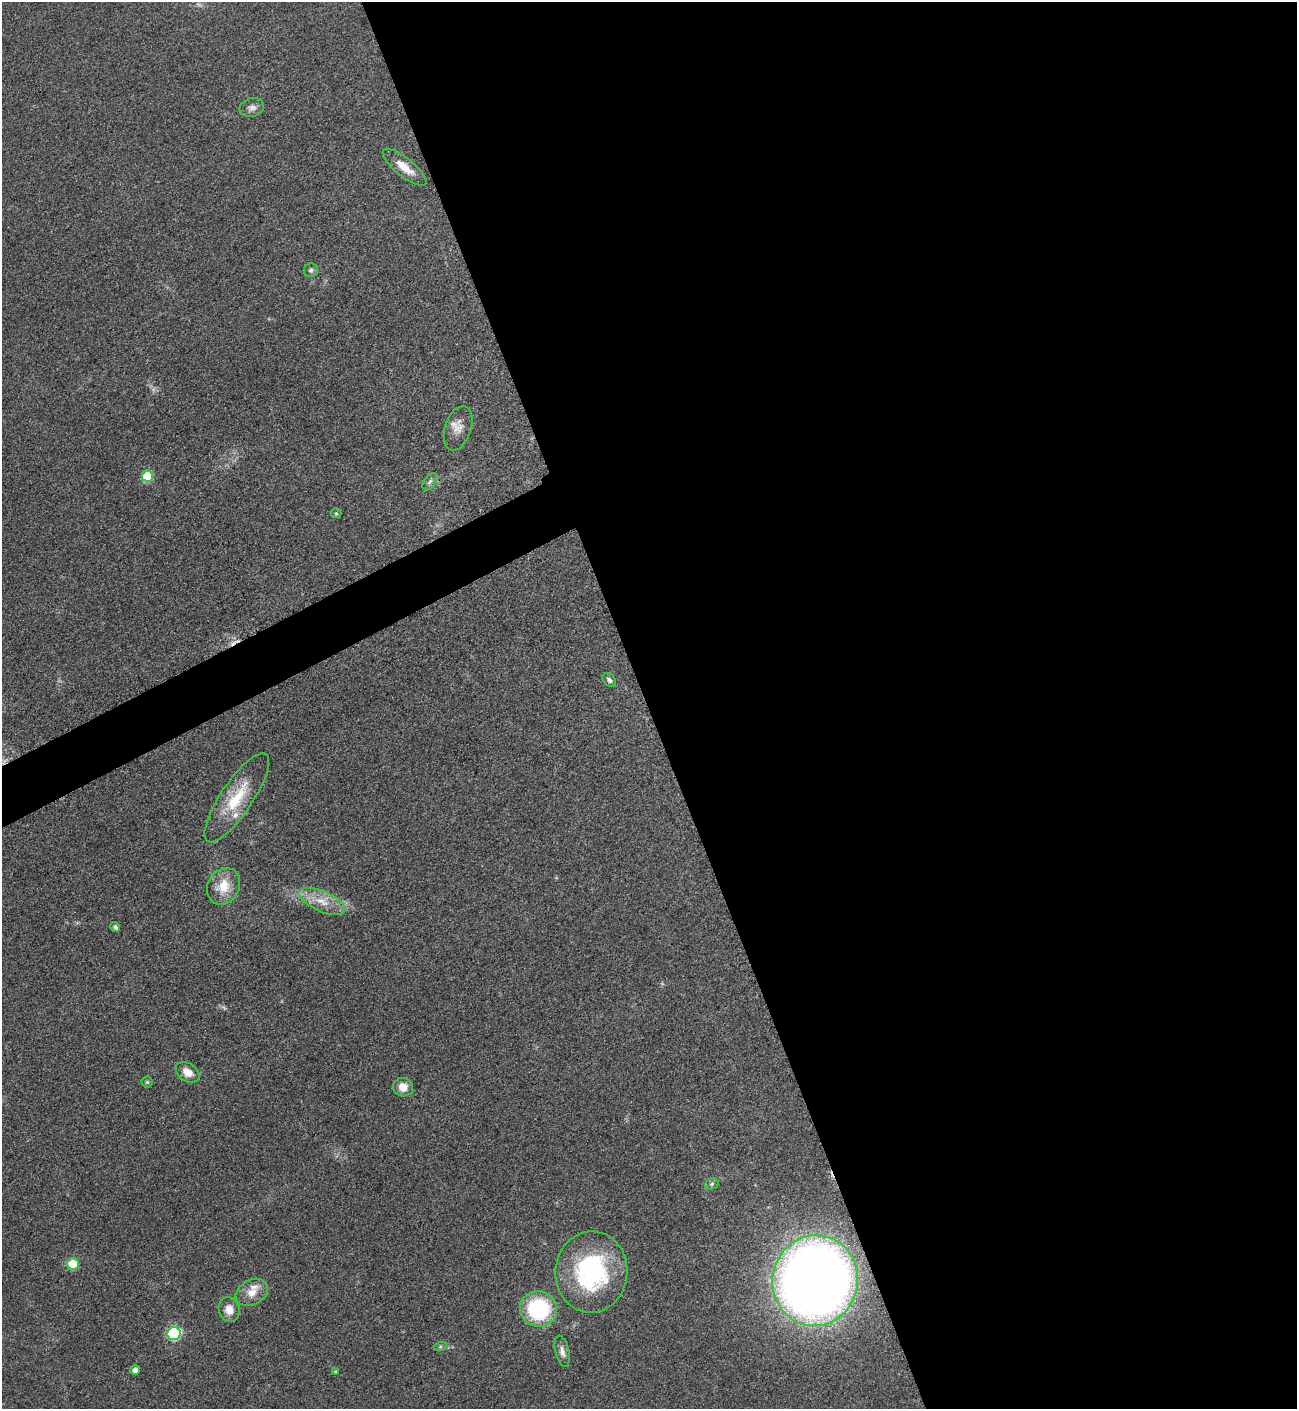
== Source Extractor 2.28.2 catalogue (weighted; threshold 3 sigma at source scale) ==
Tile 8 of 4 x 4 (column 4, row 2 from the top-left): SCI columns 4046-5340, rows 2822-4228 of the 5636 x 5647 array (HDU 1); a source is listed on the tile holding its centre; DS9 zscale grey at full resolution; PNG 1299 x 1411 px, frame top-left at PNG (2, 2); each listed source drawn as its Kron ellipse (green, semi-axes under 4 px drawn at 4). Shown black and unused: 52% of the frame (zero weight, under 3 of 5 exposures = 1% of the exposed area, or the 3 px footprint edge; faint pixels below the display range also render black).
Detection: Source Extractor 2.28.2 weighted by HDU 2 'WHT'; one run over the whole footprint, this tile lists its part. Background 0.095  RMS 0.0068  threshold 0.0304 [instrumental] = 3 sigma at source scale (4.5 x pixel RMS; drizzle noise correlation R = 1.50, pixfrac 1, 0.05/0.05 arcsec/px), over >= 5 px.
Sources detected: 30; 1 cosmic-ray / hot-pixel residue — neither listed nor drawn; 2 inside a brighter listed object's ellipse — not listed separately; the other 27 listed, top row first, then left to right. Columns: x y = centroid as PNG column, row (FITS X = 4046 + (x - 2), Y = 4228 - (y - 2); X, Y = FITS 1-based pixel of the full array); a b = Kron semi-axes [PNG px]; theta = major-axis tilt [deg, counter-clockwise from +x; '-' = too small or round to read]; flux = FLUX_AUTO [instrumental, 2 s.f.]
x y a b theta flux
252 108 12 9 14 3.6
405 167 27 9 -39 11
311 270 7 6 - 1.9
458 428 23 13 71 8.4
147 476 5 5 - 31
430 482 10 5 53 2.3
336 513 5 5 - 0.87
609 680 8 5 -48 2.1
237 798 52 16 56 30
223 886 19 15 60 15
322 901 24 10 -24 12
115 927 5 4 - 1.5
187 1072 13 9 -35 8
147 1082 5 5 - 0.93
403 1087 10 9 - 7.5
712 1184 7 5 22 1.4
73 1264 6 6 - 25
591 1272 41 36 85 92
815 1281 45 43 78 930
252 1292 17 12 29 8.5
539 1309 18 17 - 60
229 1310 13 10 -73 6.9
174 1334 6 6 - 80
440 1347 6 4 19 1
562 1351 16 7 -76 4.1
135 1370 5 4 - 4.3
335 1372 3 3 - 0.87